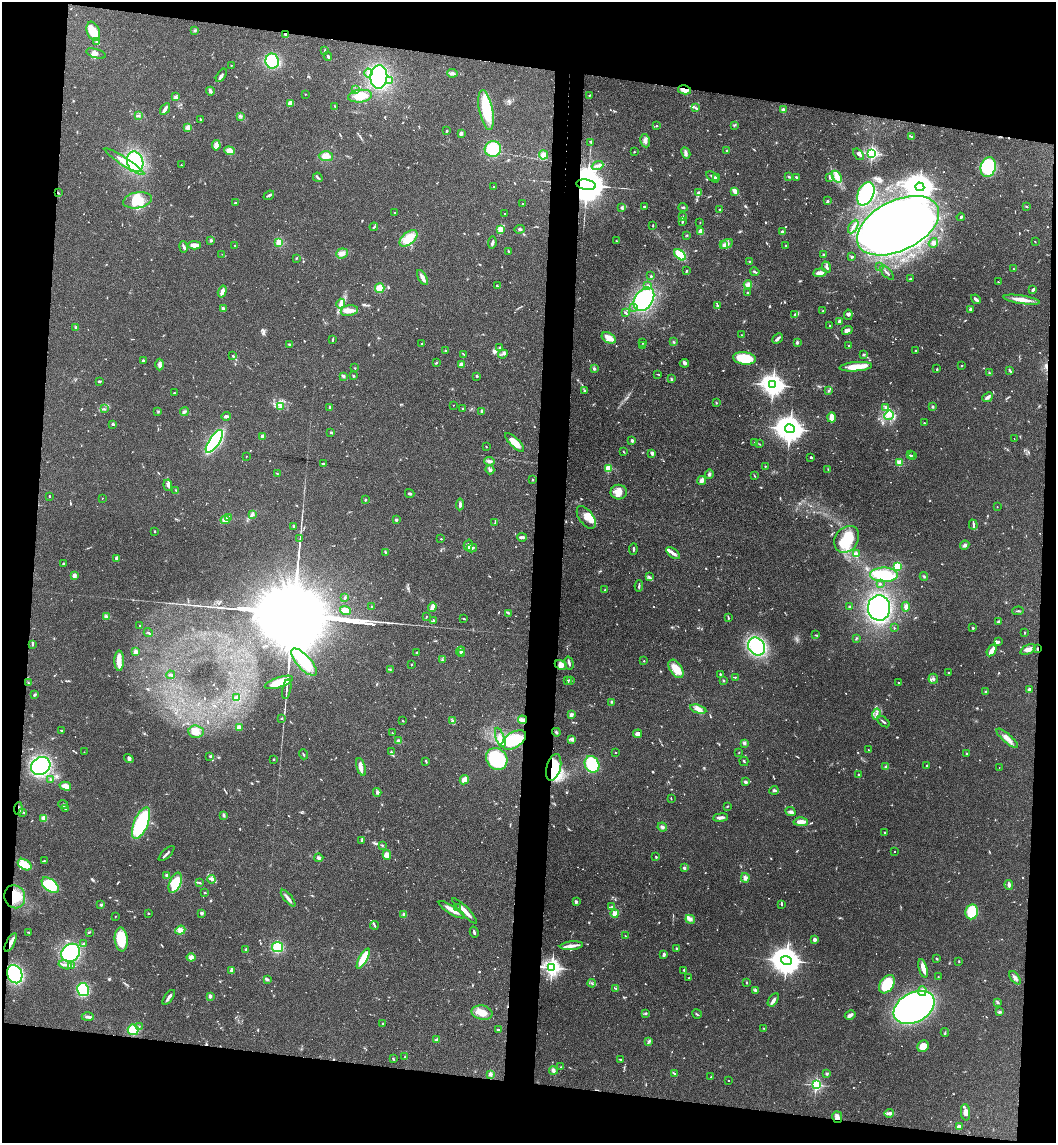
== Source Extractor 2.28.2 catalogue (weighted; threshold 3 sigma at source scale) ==
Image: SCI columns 165-4378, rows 12-4573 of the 4654 x 4582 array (HDU 1 of 3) = the unmasked area's bounding box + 8 px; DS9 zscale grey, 4 x 4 block average (1 PNG px = mean of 4 x 4 image px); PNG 1058 x 1145 px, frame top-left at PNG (2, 2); each listed source drawn as its Kron ellipse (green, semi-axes under 4 px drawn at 4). Shown black and unused: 18% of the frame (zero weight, under 3 of 4 exposures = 6% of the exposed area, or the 3 px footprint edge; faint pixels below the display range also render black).
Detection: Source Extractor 2.28.2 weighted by HDU 2 'WHT'. Background 0.138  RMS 0.0068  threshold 0.0308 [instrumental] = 3 sigma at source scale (4.5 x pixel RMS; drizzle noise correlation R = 1.50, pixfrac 1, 0.05/0.05 arcsec/px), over >= 5 px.
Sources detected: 995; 9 too faint to see at this stretch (4 x 4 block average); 8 inside a brighter object's white glare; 17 cosmic-ray / hot-pixel residue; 1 long thin detection or spike segment (spike, bleed or trail) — neither listed nor drawn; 23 coinciding with a brighter row at this scale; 58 inside a brighter listed object's ellipse — not listed separately; of the other 879, all 500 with FLUX_AUTO >= 2.54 (the completeness limit of this list) listed and drawn (379 fainter detections not listed), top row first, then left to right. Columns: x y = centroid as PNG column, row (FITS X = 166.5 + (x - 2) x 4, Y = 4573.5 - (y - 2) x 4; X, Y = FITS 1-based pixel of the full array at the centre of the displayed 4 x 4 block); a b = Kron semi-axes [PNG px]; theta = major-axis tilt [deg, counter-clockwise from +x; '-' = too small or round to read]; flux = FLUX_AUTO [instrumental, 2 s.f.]
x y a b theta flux
195 30 4 2 - 4.3
93 31 10 6 -69 79
286 34 2 2 - 49
96 42 2 2 - 6.2
325 50 3 2 - 3.3
96 54 10 4 -16 22
328 56 4 2 - 6.4
272 61 7 6 - 220
231 65 2 2 - 3
368 73 4 3 - 11
452 73 5 3 - 13
221 75 8 3 54 10
379 77 12 8 85 380
390 81 3 3 - 7.1
356 90 3 2 - 4.9
684 90 6 3 -13 33
210 91 4 4 - 7.8
305 94 2 2 - 8.3
589 95 3 2 - 2.9
176 96 3 2 - 3.4
360 96 12 6 6 69
291 103 4 3 - 23
335 106 2 2 - 2.8
695 107 3 2 - 4
165 109 6 2 57 20
486 110 20 7 -79 170
783 110 2 2 - 92
138 115 3 2 - 4.3
241 116 3 2 - 4.4
201 119 2 2 - 15
734 125 3 2 - 4.4
656 126 2 2 - 4
188 127 4 3 - 22
447 130 2 2 - 3
461 133 3 2 - 13
912 137 3 2 - 4.6
645 141 7 4 -77 15
591 142 3 2 - 2.8
216 145 5 2 - 9.9
493 149 8 7 - 170
727 150 2 2 - 18
229 151 5 4 - 33
634 152 2 2 - 2.9
686 153 6 3 -64 9.8
872 153 2 2 - 1100
859 154 6 3 -50 7.9
543 155 4 4 - 19
326 156 7 5 -2 33
125 162 23 4 -33 53
135 162 10 8 -73 280
181 165 2 2 - 4.7
597 166 6 2 20 9.4
988 167 10 7 75 340
318 177 5 2 - 6.2
713 177 7 2 -38 9.3
716 177 3 3 - 12
788 177 3 2 - 5.7
796 177 3 2 - 5.1
829 177 4 2 - 6.3
837 177 6 4 -55 30
586 185 10 5 -10 23000
493 186 2 2 - 3.2
920 187 4 4 - 4900
735 191 4 2 - 28
58 193 2 2 - 2.8
699 193 3 2 - 10
866 194 12 8 66 290
269 195 6 2 37 7.6
137 200 14 8 10 95
828 201 2 2 - 4.7
235 203 2 2 - 18
523 203 2 2 - 3.4
644 207 2 2 - 4.7
683 207 4 2 - 5
1027 207 2 2 - 2.8
622 208 3 2 - 4.9
720 209 2 2 - 13
394 213 2 2 - 4.4
505 213 2 2 - 3.5
682 217 3 2 - 4
961 217 4 3 - 6.4
682 222 2 2 - 5.2
700 222 2 2 - 3.5
653 226 2 2 - 3.4
898 226 44 25 26 3800
374 227 4 2 - 5.5
853 227 7 2 59 6.2
501 229 2 2 - 170
520 229 5 3 - 7.4
701 232 4 3 - 40
783 232 2 2 - 52
687 235 2 2 - 4
408 238 10 6 41 75
211 240 2 2 - 34
616 241 2 2 - 3.2
279 242 4 3 - 33
1035 242 2 2 - 3
492 243 6 2 82 8.4
933 243 5 4 - 14
727 244 6 3 30 12
195 245 6 3 -2 38
235 245 2 2 - 6.6
724 245 2 2 - 33
786 245 2 2 - 3.4
183 247 6 3 -79 8.9
509 252 2 2 - 4.7
342 253 6 5 - 21
222 254 2 2 - 2.6
823 254 2 2 - 16
680 255 7 3 -43 120
852 257 3 2 - 5.6
296 258 3 2 - 4.3
750 262 3 2 - 4.7
827 267 6 2 -66 9.3
880 267 2 2 - 2.8
1013 269 2 2 - 6.2
686 271 2 2 - 5.2
755 272 5 2 - 8.2
887 272 9 2 -46 7.2
820 273 7 3 5 27
651 276 2 2 - 9.4
422 277 8 2 -61 28
910 279 3 2 - 4
998 282 2 2 - 3.9
748 284 4 4 - 16
497 286 3 3 - 3.7
648 286 3 2 - 7.7
380 288 5 5 - 38
1033 290 4 2 - 9.7
222 292 6 3 72 25
747 293 2 2 - 8.3
644 299 13 9 55 330
976 299 5 2 - 17
1022 300 18 4 -8 49
341 304 5 3 - 11
718 306 2 2 - 2.6
634 307 3 2 - 2.8
223 308 2 2 - 49
971 309 3 3 - 13
349 311 9 5 8 28
823 311 2 2 - 3
626 313 4 2 - 3.8
795 315 4 2 - 5.7
848 315 5 3 - 8.5
840 321 2 2 - 58
830 326 2 2 - 7.7
76 327 3 3 - 6.9
847 330 5 4 - 15
742 335 2 2 - 2.7
609 338 7 5 -29 66
777 339 6 2 41 16
333 340 3 2 - 2.8
643 342 2 2 - 11
674 342 4 2 - 4
797 342 3 3 - 6.4
289 344 3 2 - 6.7
422 344 3 2 - 3.8
643 345 3 2 - 5.2
849 346 2 2 - 8.6
500 347 2 2 - 3.7
915 350 3 2 - 2.9
446 351 3 2 - 4.5
463 354 4 2 - 3.2
503 354 5 3 - 9
863 354 3 2 - 4.3
233 356 3 2 - 3.6
744 358 11 6 -7 120
143 361 4 2 - 3.8
436 363 3 2 - 3.4
684 363 4 3 - 7.9
160 365 6 3 90 15
461 365 3 2 - 24
962 366 2 2 - 4.1
856 367 16 4 4 69
355 368 2 2 - 3
594 369 3 3 - 6.3
937 369 3 2 - 3.3
1010 370 3 2 - 4.2
990 373 2 2 - 3
658 374 4 2 - 3.1
343 376 3 2 - 7.8
353 376 3 2 - 4
477 376 3 3 - 3.6
671 379 3 2 - 4.5
99 381 4 2 - 4.1
773 385 4 3 - 3800
584 391 2 2 - 3.8
829 391 2 2 - 13
174 393 2 2 - 2.8
988 397 6 2 43 17
716 403 2 2 - 2.9
453 405 2 2 - 3.9
280 407 3 3 - 6.9
330 407 3 2 - 7.4
886 407 3 2 - 4
932 407 2 2 - 6.8
463 408 2 2 - 11
104 409 3 2 - 4
158 411 2 2 - 2.8
482 411 2 2 - 13
184 412 4 2 - 7.1
889 415 5 3 - 17
226 416 5 2 - 12
831 417 5 2 - 55
924 423 2 2 - 8.8
113 424 3 3 - 6.7
790 429 5 4 - 6800
330 433 2 2 - 3.1
263 436 2 2 - 63
1014 439 2 2 - 2.7
632 440 2 2 - 48
214 441 13 5 56 410
515 442 12 4 -45 55
755 443 2 2 - 5.2
759 444 3 2 - 2.5
486 447 2 2 - 3.3
624 452 3 2 - 3.3
652 453 3 3 - 12
910 455 2 2 - 3.9
913 455 2 2 - 2.6
246 456 2 2 - 2.8
811 457 3 2 - 3.6
489 461 5 3 - 9.4
899 463 2 2 - 210
323 464 3 2 - 4.5
765 466 2 2 - 9.1
608 468 2 2 - 260
828 469 3 2 - 2.7
490 470 4 3 - 10
277 474 2 2 - 3.1
709 474 4 3 - 8.1
755 476 3 2 - 2.7
532 480 2 2 - 4.9
702 480 4 3 - 19
168 485 5 4 - 11
176 491 4 2 - 4
619 492 8 7 - 43
410 493 5 2 - 6.5
49 496 2 2 - 8.7
102 498 2 2 - 4.2
365 500 3 2 - 5.6
460 504 6 2 84 11
997 507 2 2 - 3
252 514 4 3 - 7.8
228 517 2 2 - 31
586 517 13 7 -54 38
225 520 4 4 - 23
396 520 3 3 - 5
495 522 3 2 - 3.1
973 524 5 2 - 6.2
294 526 3 2 - 4.1
155 531 2 2 - 4.2
522 537 5 2 - 13
300 539 4 2 - 3.3
441 539 2 2 - 6.9
847 539 14 11 54 120
468 545 5 3 - 23
965 545 5 3 - 10
472 548 5 2 - 12
633 549 5 2 - 4.9
385 552 2 2 - 5.8
673 553 8 2 -38 18
856 554 2 2 - 110
116 558 3 2 - 14
63 564 2 2 - 6
898 566 4 3 - 78
884 575 14 7 -1 180
74 576 3 2 - 21
924 576 4 2 - 5.4
649 577 4 2 - 6.1
880 584 2 2 - 6
639 586 6 2 81 6.2
605 590 3 2 - 3.1
345 598 4 2 - 5.2
849 606 2 2 - 3
372 607 2 2 - 6.4
432 607 5 2 - 26
906 607 5 3 - 11
879 608 13 11 -87 590
345 611 6 4 -23 38
1018 611 6 2 2 5.3
508 613 4 2 - 5.4
107 617 3 2 - 6.6
426 617 3 2 - 2.6
728 618 2 2 - 4.7
463 619 4 2 - 3.3
433 621 4 3 - 5
998 621 3 2 - 4.8
140 625 2 2 - 2.9
894 628 2 2 - 7
973 628 2 2 - 18
148 633 4 2 - 5.4
1025 633 2 2 - 3.1
815 635 4 2 - 2.8
856 638 3 2 - 3.4
998 642 4 3 - 7.1
33 644 3 2 - 4.2
757 646 9 8 - 260
1028 649 8 4 24 24
1037 649 3 2 - 2.7
992 650 6 2 58 63
460 651 5 3 - 9.7
136 652 3 3 - 18
416 653 2 2 - 4.5
462 654 3 3 - 8.9
443 660 3 2 - 3.1
119 661 10 4 90 30
644 661 2 2 - 6.2
304 662 17 7 -48 140
569 663 7 2 -76 11
411 665 2 2 - 3.4
561 665 6 4 -27 18
676 669 10 5 -56 68
390 670 3 2 - 3.2
949 672 3 2 - 4.2
720 674 2 2 - 15
170 675 4 2 - 4.7
735 677 4 2 - 2.9
933 679 5 5 - 12
570 680 3 2 - 5
723 680 2 2 - 3.3
568 681 4 2 - 5.3
279 682 14 5 18 81
28 683 2 2 - 3.2
899 683 2 2 - 4.3
287 689 10 2 79 8.5
1029 689 2 2 - 28
986 692 2 2 - 35
35 695 3 2 - 7.6
237 698 2 2 - 54
612 702 2 2 - 3.3
698 709 8 4 -15 25
876 714 5 2 - 10
571 715 2 2 - 94
282 718 3 2 - 3.4
453 720 3 2 - 3.5
522 720 4 3 - 11
403 721 2 2 - 2.8
883 722 7 2 -38 6.8
239 727 4 3 - 9.3
61 730 2 2 - 3.7
196 732 7 6 - 27
556 732 4 2 - 5.7
392 733 3 2 - 4.2
638 734 4 3 - 15
500 738 10 4 -70 26
1007 738 14 4 -40 29
572 739 4 3 - 7.1
514 740 13 7 32 220
398 741 4 3 - 10
744 743 4 3 - 7.8
869 750 2 2 - 2.6
84 752 2 2 - 3.1
391 752 4 3 - 5.9
739 752 2 2 - 3.1
615 753 2 2 - 6.8
303 754 5 2 - 4
967 754 3 2 - 3.7
210 757 2 2 - 2.6
129 759 5 4 - 9.1
274 759 2 2 - 2.5
497 759 12 10 -51 220
426 761 3 2 - 5.4
744 761 5 2 - 3.6
592 764 9 7 -62 170
926 765 2 2 - 2.8
41 766 10 8 35 520
361 767 9 4 -73 37
554 767 13 7 74 160
886 767 2 2 - 49
999 768 2 2 - 2.9
858 775 3 2 - 3.4
51 779 3 2 - 6.7
464 780 5 3 - 38
745 782 3 3 - 7.4
65 786 6 3 -16 47
774 790 4 2 - 7.2
377 792 4 2 - 8.7
671 799 3 2 - 2.6
63 804 5 2 - 5.9
727 806 3 2 - 2.9
65 808 3 2 - 2.7
18 809 6 2 86 8.1
23 812 2 2 - 2.7
791 812 6 4 -25 11
223 815 3 2 - 8.5
44 818 4 3 - 24
721 818 7 3 7 17
801 822 7 3 0 27
141 823 17 7 68 270
662 827 5 3 - 9
885 833 2 2 - 18
362 840 3 2 - 6
382 845 3 2 - 2.8
895 851 2 2 - 3.1
167 853 10 2 44 9.6
387 855 5 3 - 25
656 856 2 2 - 2.6
319 858 4 3 - 8.8
44 861 3 2 - 2.6
25 865 7 5 -32 28
684 868 2 2 - 35
167 875 2 2 - 37
745 878 5 4 - 12
211 879 4 3 - 11
199 882 4 2 - 4.4
175 883 11 5 67 140
50 885 10 5 -38 120
1009 885 5 3 - 12
205 893 2 2 - 3.7
15 897 11 10 - 100
288 898 10 2 -51 18
576 902 3 3 - 7.8
101 905 2 2 - 3.9
782 905 2 2 - 3.2
612 907 4 2 - 5.7
457 908 3 2 - 3.6
452 910 15 3 -31 39
464 911 17 3 -46 40
972 912 7 6 - 140
148 913 2 2 - 3
202 913 2 2 - 44
615 913 4 3 - 22
404 915 4 3 - 9.4
115 916 2 2 - 2.6
690 919 5 4 - 13
374 925 4 2 - 7.1
180 930 5 4 - 20
29 932 2 2 - 2.6
89 932 3 2 - 5.1
474 932 5 2 - 7.3
625 936 3 2 - 3
121 939 12 6 -85 140
815 940 2 2 - 67
11 943 10 2 63 27
84 943 4 2 - 5.2
571 946 12 3 5 25
278 947 5 5 - 100
246 949 3 2 - 5.3
677 949 3 2 - 3.8
71 953 10 8 40 330
664 954 2 2 - 16
191 957 4 4 - 15
363 959 11 4 61 130
937 959 3 2 - 3.5
786 960 5 4 - 7200
959 961 2 2 - 3.5
65 965 7 2 -15 9.8
72 966 4 2 - 4.3
552 967 3 2 - 2200
923 968 9 3 -74 37
684 970 3 2 - 4.8
232 971 3 2 - 21
15 974 9 7 -65 380
938 977 2 2 - 3
689 978 2 2 - 3
1015 978 7 3 -52 12
267 979 4 2 - 5.3
746 982 2 2 - 3.9
592 983 4 2 - 4.6
887 984 10 6 56 190
616 988 3 2 - 4.8
83 990 6 6 - 190
755 990 3 2 - 8.8
922 991 5 4 - 20
210 996 3 3 - 8.1
169 997 8 2 54 18
773 1000 7 3 57 15
997 1002 3 2 - 2.8
914 1007 22 14 28 1700
1000 1012 3 2 - 9.9
482 1013 10 7 -10 47
646 1014 3 2 - 2.6
697 1014 5 2 - 4.8
850 1015 6 2 31 21
88 1017 6 3 0 11
383 1023 2 2 - 7.5
139 1026 2 2 - 2.8
764 1028 2 2 - 2.8
133 1030 5 5 - 70
498 1030 2 2 - 32
945 1032 4 2 - 3.9
436 1040 3 2 - 5.1
649 1041 3 3 - 6.3
923 1046 6 5 - 34
405 1057 2 2 - 3.4
393 1059 4 2 - 3.9
621 1059 3 2 - 3.6
561 1067 2 2 - 2.9
553 1070 4 3 - 9.4
674 1073 3 2 - 4.1
490 1074 4 3 - 9
827 1074 3 3 - 4.7
711 1077 2 2 - 7.1
729 1081 2 2 - 2.6
816 1085 2 2 - 820
965 1112 8 4 -85 19
889 1113 5 3 - 13
837 1117 6 5 - 19
959 1127 4 3 - 15
Overlapping masked pixels (flux is a lower limit): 11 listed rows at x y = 286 34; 684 90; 586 185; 1037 649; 522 720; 554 767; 18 809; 15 897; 11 943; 552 967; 837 1117
Diffuse or blended objects may show on this block-average render without a row.